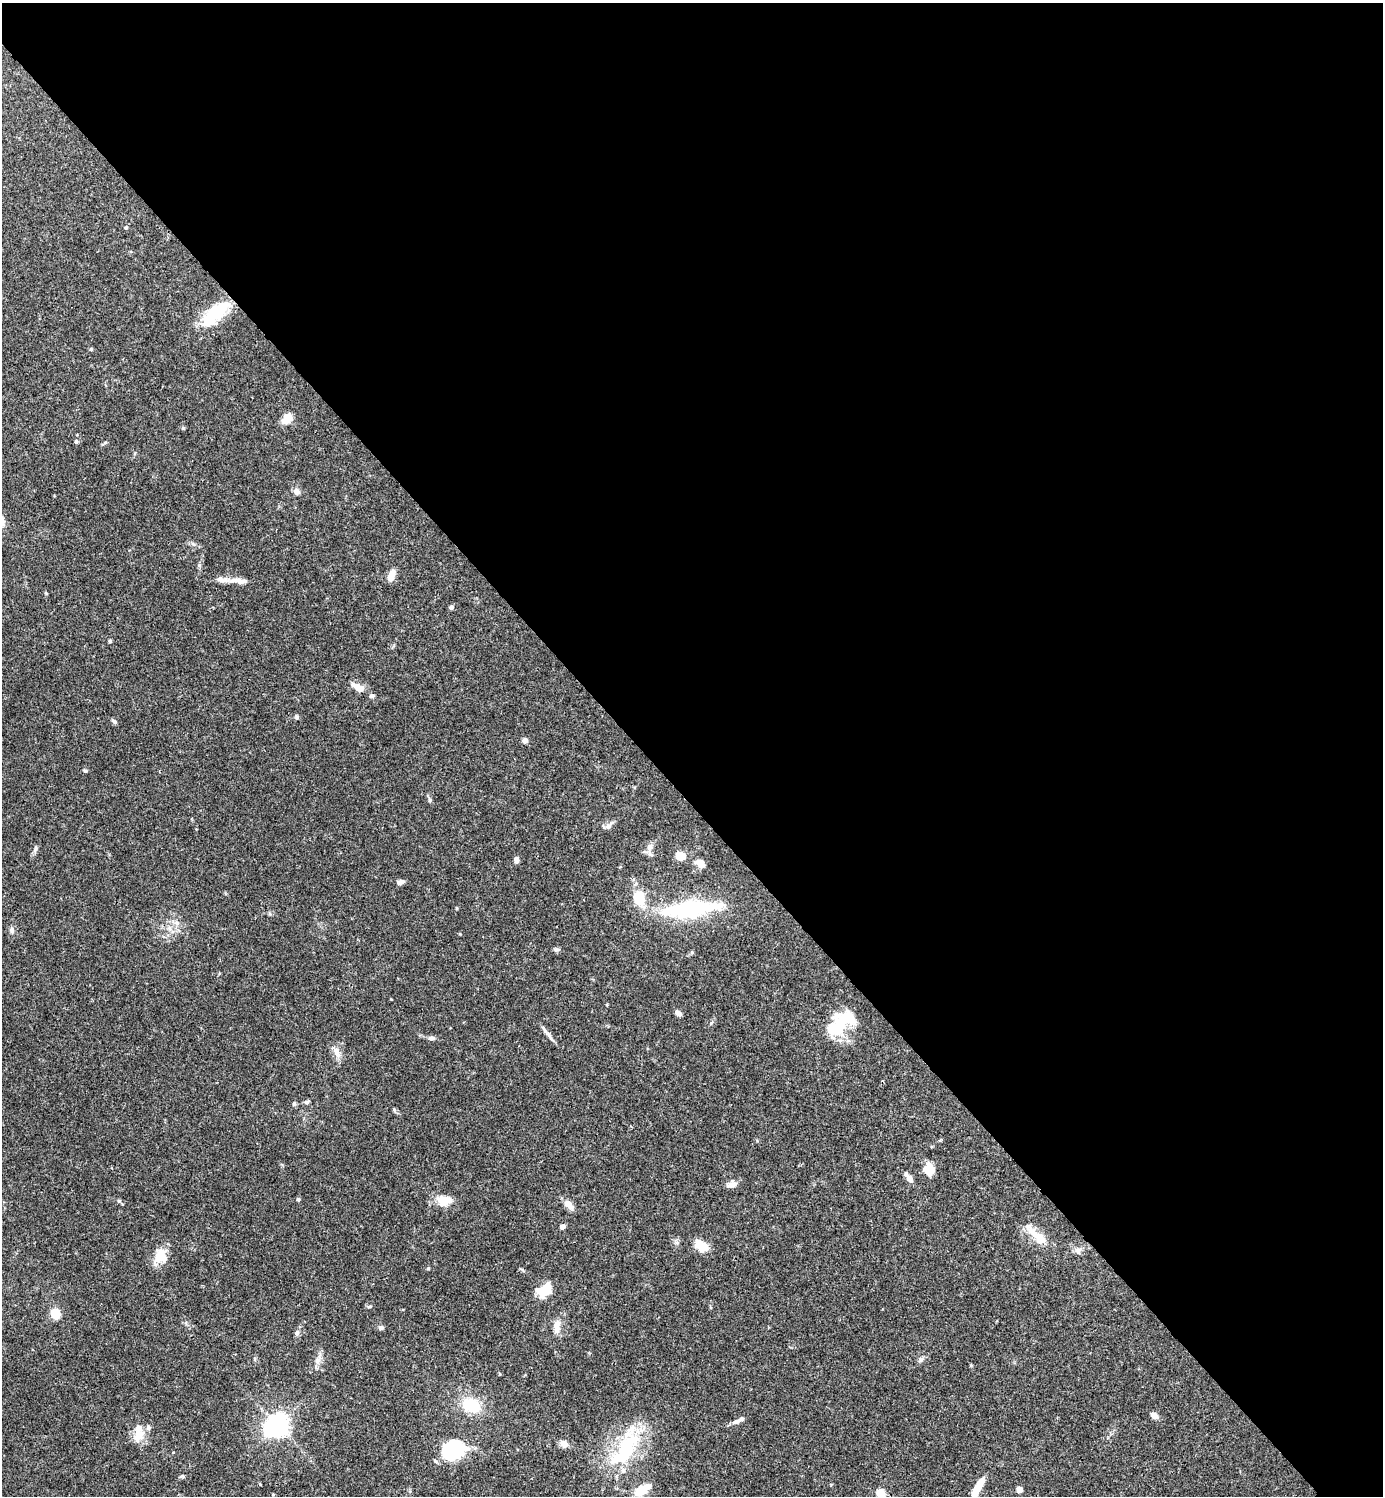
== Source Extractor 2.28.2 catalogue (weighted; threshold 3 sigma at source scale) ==
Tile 3 of 4 x 4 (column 3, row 1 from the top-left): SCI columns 3062-4442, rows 4485-5978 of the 5981 x 5981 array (HDU 1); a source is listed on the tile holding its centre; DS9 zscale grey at full resolution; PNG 1385 x 1498 px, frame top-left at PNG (2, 3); no overlay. Shown black and unused: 54% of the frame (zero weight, under 3 of 4 exposures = <1% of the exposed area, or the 3 px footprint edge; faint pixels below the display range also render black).
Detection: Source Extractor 2.28.2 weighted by HDU 2 'WHT'; one run over the whole footprint, this tile lists its part. Background 0.0657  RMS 0.0032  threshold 0.0143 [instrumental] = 3 sigma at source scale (4.5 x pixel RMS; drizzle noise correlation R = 1.50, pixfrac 1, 0.05/0.05 arcsec/px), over >= 5 px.
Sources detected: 79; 5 inside a brighter object's white glare — not listed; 5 inside a brighter listed object's ellipse — not listed separately; the other 69 listed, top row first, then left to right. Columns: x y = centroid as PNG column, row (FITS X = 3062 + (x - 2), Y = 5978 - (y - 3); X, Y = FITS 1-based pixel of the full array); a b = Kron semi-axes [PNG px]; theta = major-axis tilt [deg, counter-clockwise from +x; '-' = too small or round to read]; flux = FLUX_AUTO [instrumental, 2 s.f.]
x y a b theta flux
126 228 5 4 - 0.4
215 313 36 14 42 16
287 419 11 7 48 5.3
76 441 5 4 - 0.6
296 491 9 7 -49 1.4
391 576 11 6 75 3.5
221 579 19 7 -14 2.2
244 581 11 6 2 1.2
46 593 5 4 - 0.32
451 607 5 5 - 0.74
110 641 4 4 - 0.45
358 687 19 8 -27 3.5
297 717 5 5 - 0.56
114 721 7 4 -45 0.55
525 741 6 6 - 1.4
85 771 6 4 -2 0.4
430 800 6 4 -89 0.47
609 826 11 7 52 1.4
649 847 10 8 67 1.8
35 849 10 4 75 0.75
680 856 6 6 - 7.9
516 860 7 5 -83 1.2
700 863 13 9 -40 2.1
401 882 7 5 12 1.3
639 898 16 12 -78 6.9
456 908 5 3 - 0.25
687 909 70 19 5 36
176 923 8 6 -23 1.1
12 930 9 6 -75 0.99
556 950 8 5 5 0.65
678 1013 7 5 -36 1.4
837 1026 30 20 62 13
549 1035 14 4 -56 1.3
431 1038 9 6 0 0.88
337 1052 16 8 -63 2.6
306 1102 7 4 1 0.63
294 1104 6 4 69 0.51
930 1169 12 10 88 5.5
909 1178 9 6 -49 2.2
731 1185 15 7 11 1.6
298 1199 5 4 - 0.45
119 1201 5 4 - 0.46
443 1201 19 12 -39 4.3
568 1204 11 7 -49 3
562 1227 5 5 - 1.4
1037 1236 33 10 -41 6.1
701 1245 15 9 -31 5.4
1078 1251 10 7 -62 1.2
161 1256 20 17 78 5.3
545 1290 14 10 24 9.2
370 1307 7 3 19 0.38
55 1314 9 8 - 5.5
557 1326 18 8 88 3
381 1328 6 5 - 0.99
297 1333 7 6 - 0.95
318 1360 8 8 - 1.5
920 1360 7 5 61 0.71
471 1405 20 15 -15 10
1154 1416 8 6 -38 2.1
736 1421 12 6 26 1.3
277 1425 7 7 - 210
138 1436 21 14 62 4.4
564 1444 11 9 -38 1.8
626 1448 54 24 59 24
452 1451 25 19 -1 19
977 1488 24 7 61 6.3
1019 1489 5 5 - 1.9
642 1490 18 8 35 6.8
881 1493 5 5 - 13
Isophote crosses this tile's border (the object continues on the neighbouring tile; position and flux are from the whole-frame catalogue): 1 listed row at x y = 881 1493
Unlisted compact peaks at least as high as the median listed source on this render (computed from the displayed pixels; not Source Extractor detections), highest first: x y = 183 428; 428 1268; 182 1476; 199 565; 460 934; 91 349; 711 1023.